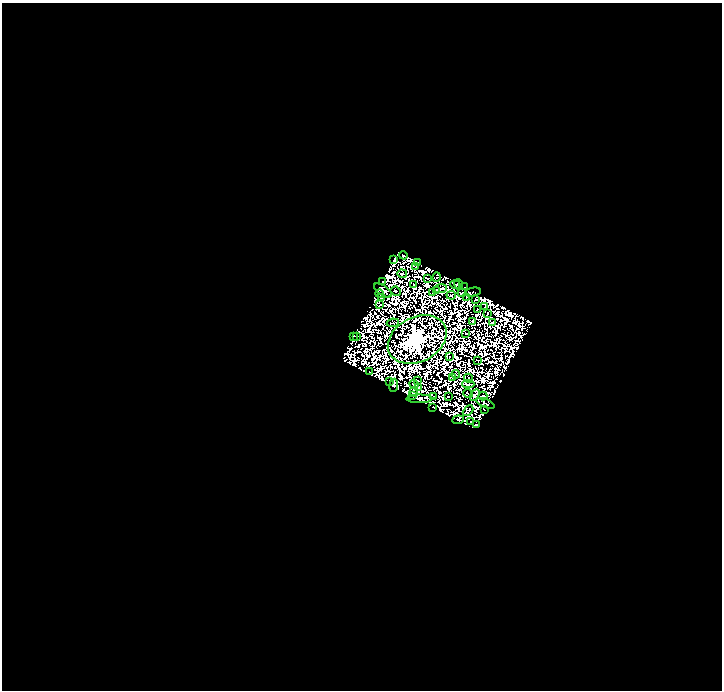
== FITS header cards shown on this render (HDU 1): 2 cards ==
NAXIS1  =                  720
NAXIS2  =                  688

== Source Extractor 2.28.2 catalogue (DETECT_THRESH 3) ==
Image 720 x 688 px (HDU 1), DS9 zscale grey, 1 PNG px = 1 image px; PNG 724 x 692 px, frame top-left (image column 1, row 688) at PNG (2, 3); each listed source drawn as its Kron ellipse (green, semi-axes under 4 px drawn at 4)
Background 0.02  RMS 2.1e-05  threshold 6.36e-05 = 3 sigma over >= 5 px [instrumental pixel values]
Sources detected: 152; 90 with non-positive FLUX_AUTO (blend fragments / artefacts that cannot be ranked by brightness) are neither listed nor drawn; the other 62 listed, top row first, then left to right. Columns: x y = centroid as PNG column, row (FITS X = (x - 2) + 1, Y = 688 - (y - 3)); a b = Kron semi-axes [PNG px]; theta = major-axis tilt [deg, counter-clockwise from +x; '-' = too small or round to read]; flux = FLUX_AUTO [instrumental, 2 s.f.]
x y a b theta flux
403 255 4 3 - 1.3
394 260 4 3 - 1.5
418 262 4 3 - 1.1
416 267 3 2 - 0.5
402 274 5 3 - 0.61
437 277 5 2 - 0.74
427 278 4 2 - 0.44
382 282 4 2 - 1
414 284 2 2 - 0.04
455 285 5 2 - 0.31
459 285 5 2 - 1.6
465 287 2 2 - 0.2
441 288 6 2 6 1.4
383 290 10 4 -34 1.4
436 290 3 2 - 0.4
396 291 5 2 - 0.02
433 292 4 2 - 0.13
473 292 8 3 11 0.98
462 293 4 2 - 0.57
380 294 4 2 - 0.26
451 295 5 2 - 0.21
466 297 3 2 - 0.74
382 298 4 3 - 1.1
476 300 2 2 - 0.27
380 304 3 2 - 0.021
485 307 3 2 - 0.89
477 309 2 2 - 0.56
487 314 4 2 - 0.48
473 321 4 3 - 1.7
493 322 3 2 - 0.67
393 323 6 2 10 0.81
466 334 2 2 - 0.13
353 336 2 2 - 0.64
357 336 2 2 - 1.6
417 339 31 22 27 1800
449 357 2 2 - 0.3
477 360 3 2 - 0.65
369 372 3 2 - 1
456 374 4 3 - 0.21
453 378 3 2 - 0.37
468 378 4 2 - 0.25
389 381 2 2 - 0.14
418 381 2 2 - 1.2
414 384 5 2 - 0.68
468 384 6 2 -1 1.4
394 385 6 3 83 1.1
418 387 2 2 - 0.012
414 392 5 3 - 0.94
468 394 5 2 - 0.45
475 395 6 3 60 3.1
412 396 2 2 - 0.29
434 396 3 2 - 1.1
448 396 2 2 - 0.58
483 396 4 2 - 1.8
419 399 13 4 0 1.8
486 403 9 3 -22 0.72
433 408 3 2 - 0.12
485 410 3 2 - 0.74
468 411 6 2 44 0.93
458 420 5 4 - 1
471 422 2 2 - 0.57
477 425 3 2 - 0.23
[90 non-positive-flux detections neither listed nor drawn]